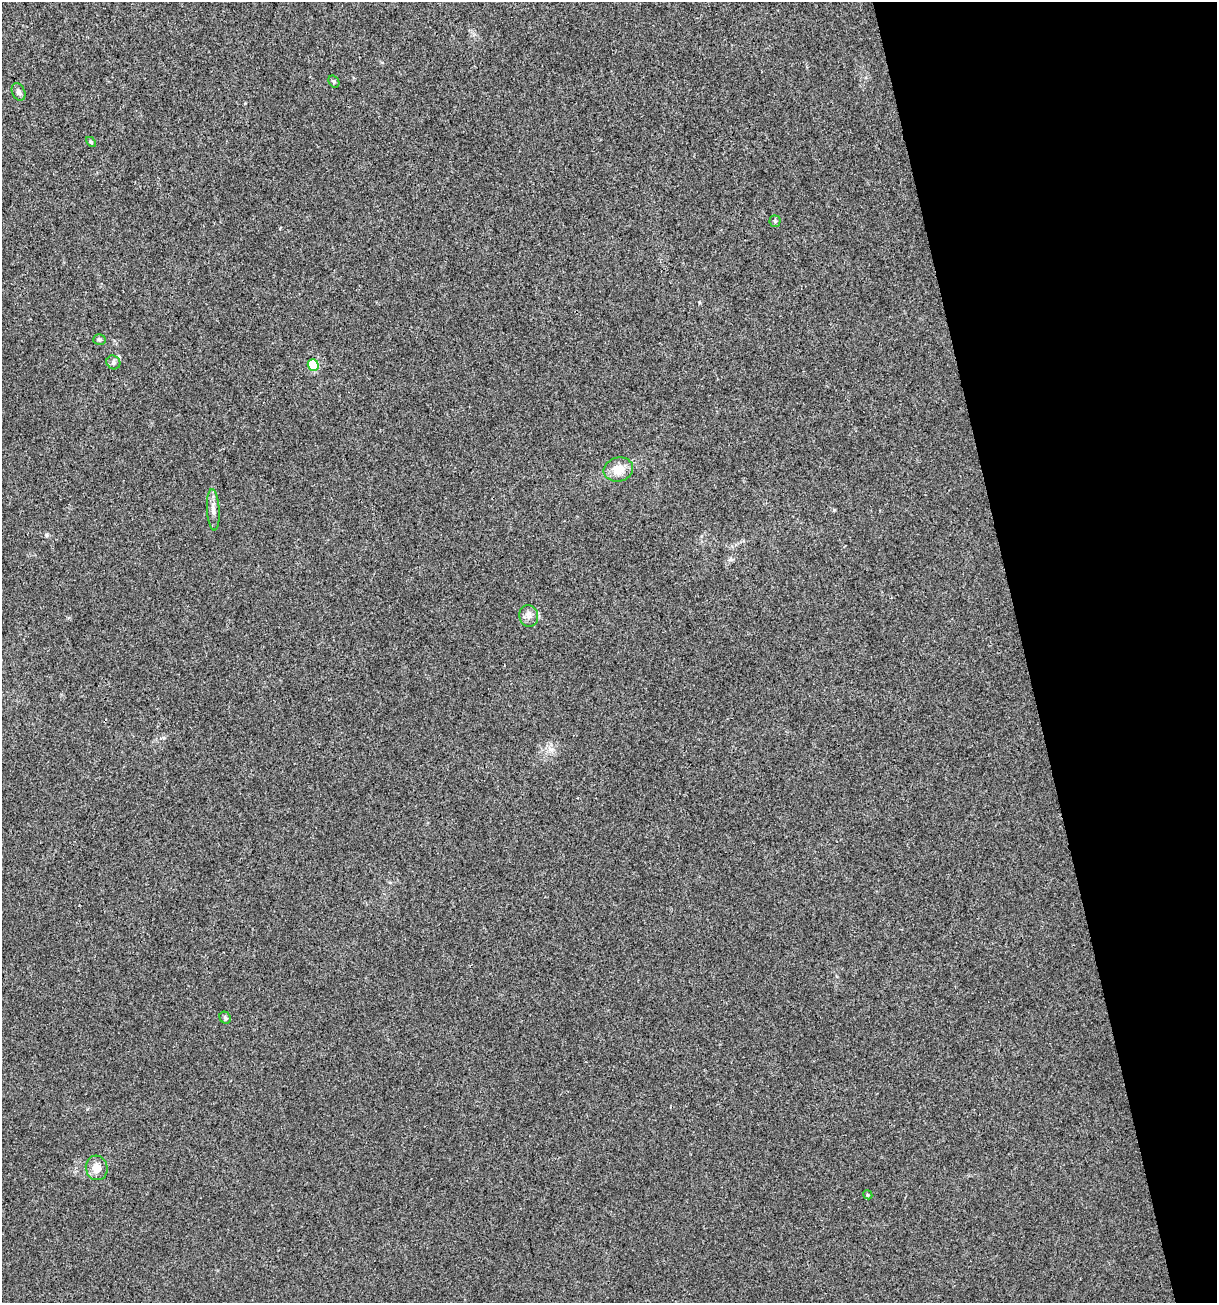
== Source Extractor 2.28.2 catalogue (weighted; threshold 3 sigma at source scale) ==
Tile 12 of 4 x 4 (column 4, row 3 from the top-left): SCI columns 3747-4961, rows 1302-2602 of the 5012 x 5207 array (HDU 1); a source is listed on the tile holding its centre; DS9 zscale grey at full resolution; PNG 1219 x 1305 px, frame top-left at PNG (2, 2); each listed source drawn as its Kron ellipse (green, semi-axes under 4 px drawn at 4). Shown black and unused: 16% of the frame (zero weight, under 3 of 4 exposures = <1% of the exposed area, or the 3 px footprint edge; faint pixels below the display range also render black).
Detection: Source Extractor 2.28.2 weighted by HDU 2 'WHT'; one run over the whole footprint, this tile lists its part. Background 0.00318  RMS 0.0027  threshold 0.0121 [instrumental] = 3 sigma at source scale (4.5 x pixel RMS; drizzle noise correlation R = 1.50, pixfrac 1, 0.0396/0.0396 arcsec/px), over >= 5 px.
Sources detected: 13; all 13 listed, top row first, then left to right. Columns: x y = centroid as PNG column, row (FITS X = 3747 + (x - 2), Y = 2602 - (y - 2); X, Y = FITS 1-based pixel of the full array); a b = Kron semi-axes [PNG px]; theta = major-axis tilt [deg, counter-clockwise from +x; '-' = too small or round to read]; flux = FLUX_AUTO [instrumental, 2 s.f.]
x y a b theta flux
334 82 6 5 - 0.41
19 92 9 6 -63 1
91 142 6 3 -44 0.34
775 221 5 5 - 0.43
99 340 6 5 - 0.54
113 362 7 6 - 0.7
313 365 5 5 - 16
618 469 15 12 14 3.7
213 510 21 6 -86 1.8
529 616 11 9 -79 1.5
225 1018 6 5 - 0.55
97 1168 12 11 - 3
868 1195 5 3 - 0.28
Unlisted compact peaks at least as high as the median listed source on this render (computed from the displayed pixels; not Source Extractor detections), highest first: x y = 46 535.